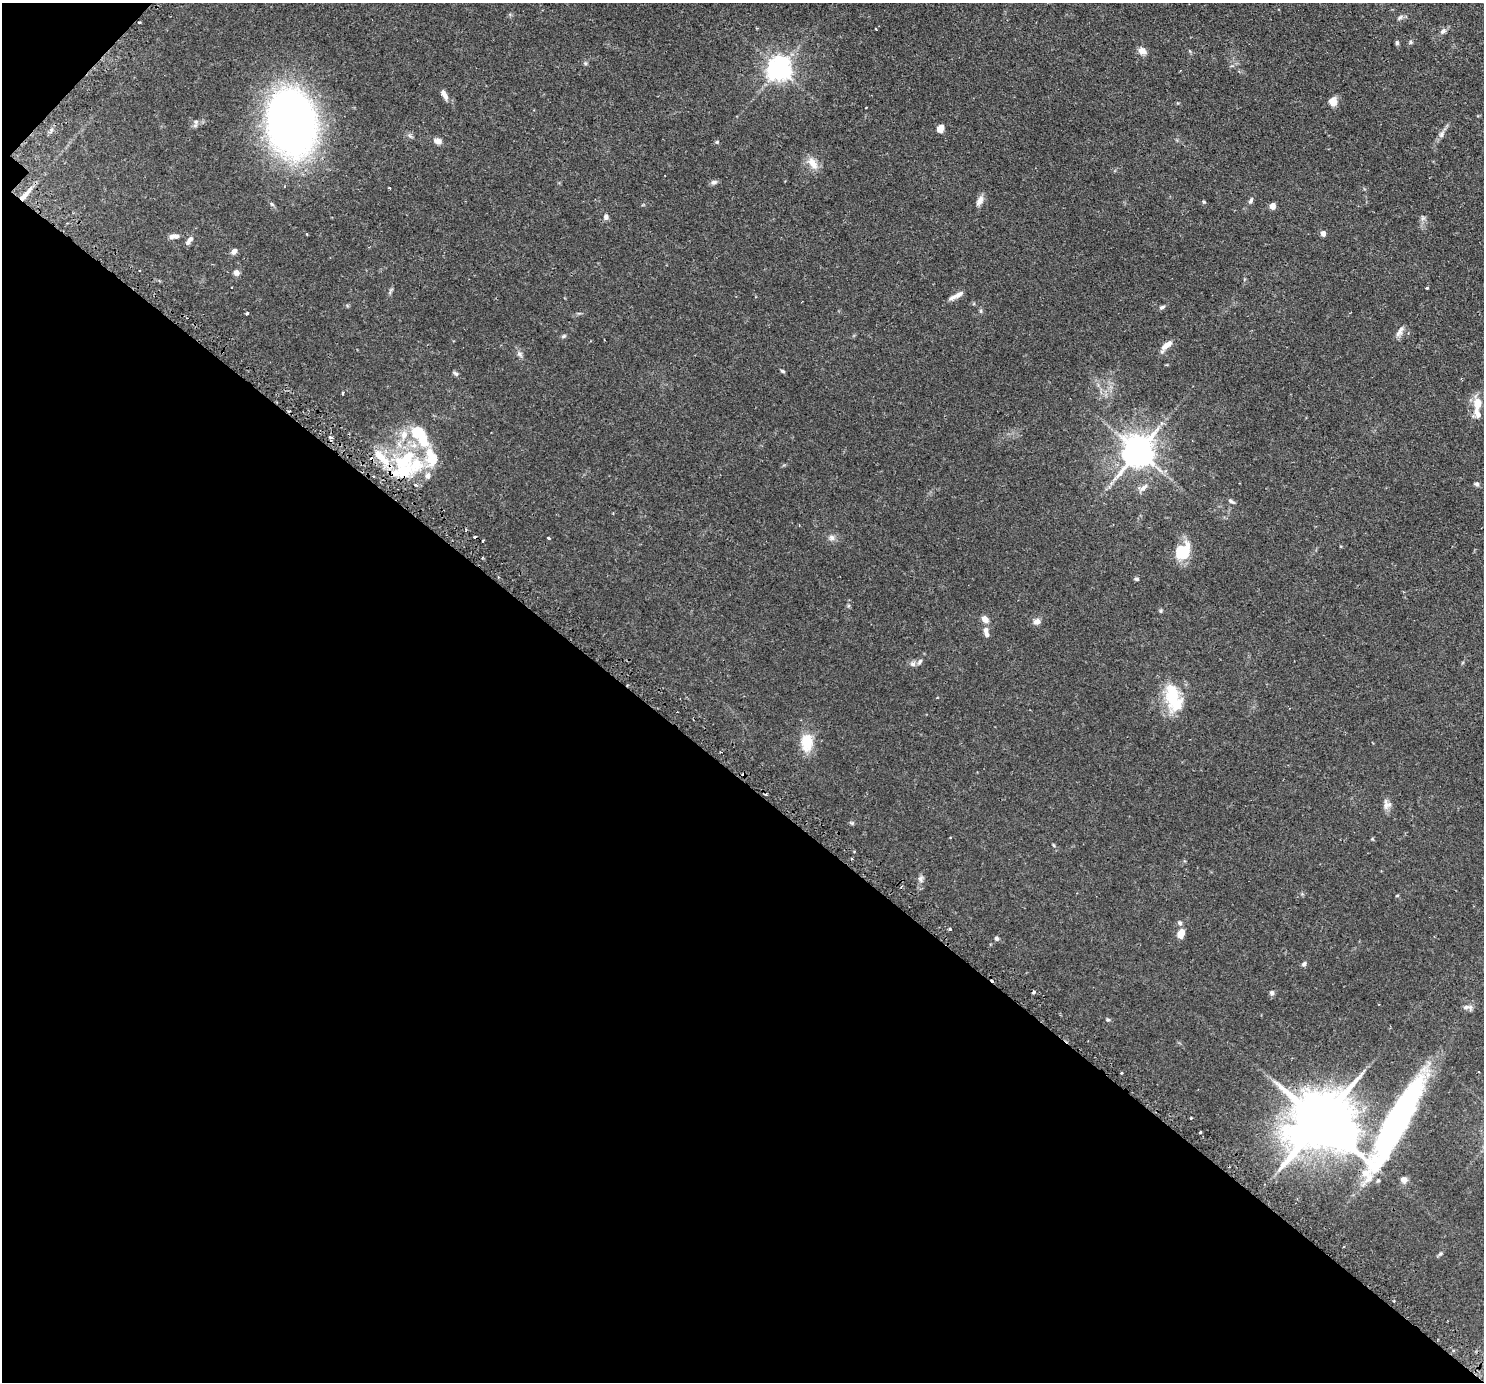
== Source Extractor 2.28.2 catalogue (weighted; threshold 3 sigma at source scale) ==
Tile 9 of 4 x 4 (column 1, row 3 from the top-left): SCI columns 51-1532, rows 1566-2945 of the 6028 x 6032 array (HDU 1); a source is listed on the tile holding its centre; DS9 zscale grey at full resolution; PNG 1486 x 1384 px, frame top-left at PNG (2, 3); no overlay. Shown black and unused: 44% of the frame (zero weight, under 2 of 3 exposures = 4% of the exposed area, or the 3 px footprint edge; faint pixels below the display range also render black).
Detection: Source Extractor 2.28.2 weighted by HDU 2 'WHT'; one run over the whole footprint, this tile lists its part. Background 0.0765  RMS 0.005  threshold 0.0226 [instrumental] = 3 sigma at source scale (4.5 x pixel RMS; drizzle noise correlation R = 1.50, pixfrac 1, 0.05/0.05 arcsec/px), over >= 5 px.
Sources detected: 109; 1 inside a brighter object's white glare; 6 cosmic-ray / hot-pixel residue — not listed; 10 inside a brighter listed object's ellipse — not listed separately; the other 92 listed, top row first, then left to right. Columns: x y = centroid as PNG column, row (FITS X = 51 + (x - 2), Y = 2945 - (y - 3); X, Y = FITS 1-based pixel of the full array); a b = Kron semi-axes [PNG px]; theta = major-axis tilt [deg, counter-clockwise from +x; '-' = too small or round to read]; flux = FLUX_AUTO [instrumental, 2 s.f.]
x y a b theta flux
1400 17 8 5 42 1.1
875 29 3 2 - 0.36
1443 31 9 6 43 1.6
1410 42 5 5 - 0.72
1397 43 6 5 - 0.85
1142 51 9 7 -32 3.4
585 63 6 5 - 0.75
779 69 7 7 - 430
444 95 13 5 -62 2.6
1333 101 11 10 - 3.4
866 107 2 2 - 0.37
196 122 7 6 - 1.3
291 123 56 40 -81 290
940 128 9 7 60 2.9
1441 134 11 6 65 1.8
438 141 10 7 -7 2.2
717 142 5 4 - 0.57
813 163 18 10 -56 4.8
714 182 8 6 15 1.5
389 188 2 2 - 0.48
24 196 19 5 49 4.6
1251 200 10 5 64 1.2
980 201 14 7 60 2.6
1204 202 5 4 - 0.62
272 204 6 4 -70 0.7
1272 206 4 4 - 6.3
606 217 6 6 - 1.6
1323 233 5 4 - 3.1
307 234 3 2 - 0.38
174 236 12 6 2 2.2
190 239 10 6 45 1.8
234 251 8 6 58 1.7
236 272 7 6 - 2.2
1427 288 3 2 - 0.46
956 296 21 5 28 2.9
1162 307 7 5 26 1
981 311 6 4 90 0.69
247 313 3 3 - 1
1399 332 15 6 62 2.4
564 336 7 4 27 0.78
1166 345 14 6 42 4.2
519 354 6 6 - 1.2
783 371 6 3 -27 0.69
456 373 8 5 -43 0.95
342 393 3 2 - 0.59
1477 403 16 10 -88 6
404 435 14 10 78 6
330 437 5 4 - 0.83
1138 451 10 8 54 950
378 454 15 11 -67 5.8
432 459 21 17 80 10
406 460 30 17 36 30
373 476 3 3 - 1.1
1477 484 6 5 - 0.98
1143 488 15 7 36 2.5
1231 501 9 4 -27 0.97
548 538 4 3 - 0.52
832 538 8 8 - 1.8
483 541 3 2 - 0.66
1183 551 20 15 55 14
482 558 4 3 - 0.41
1137 579 6 4 -16 0.75
1161 611 6 4 -90 0.6
985 619 9 6 -48 3
1037 621 8 7 - 2.5
985 630 8 6 68 1.8
920 662 9 5 50 1.1
912 664 9 6 -26 1.4
1173 697 32 16 -74 23
807 743 24 15 90 10
1387 805 12 11 - 2.6
852 823 6 4 -71 0.62
1053 845 5 3 - 0.49
921 879 10 7 79 1.6
901 886 4 2 - 0.5
1397 896 5 3 - 0.41
1180 923 7 6 - 1.1
950 929 3 3 - 1.9
1181 933 9 6 72 4.9
996 938 5 5 - 0.99
1304 964 7 5 60 1.1
1034 992 3 3 - 2.1
1272 993 6 6 - 1.2
1467 1007 15 6 0 1.9
1108 1019 6 4 -32 0.66
1121 1073 3 2 - 0.45
1191 1118 3 3 - 0.62
1321 1121 20 18 25 3500
1396 1122 97 18 61 150
1200 1132 3 3 - 1.8
1404 1179 7 6 - 2.5
1440 1254 6 4 43 0.74
Overlapping masked pixels (flux is a lower limit): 2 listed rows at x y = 24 196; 1396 1122